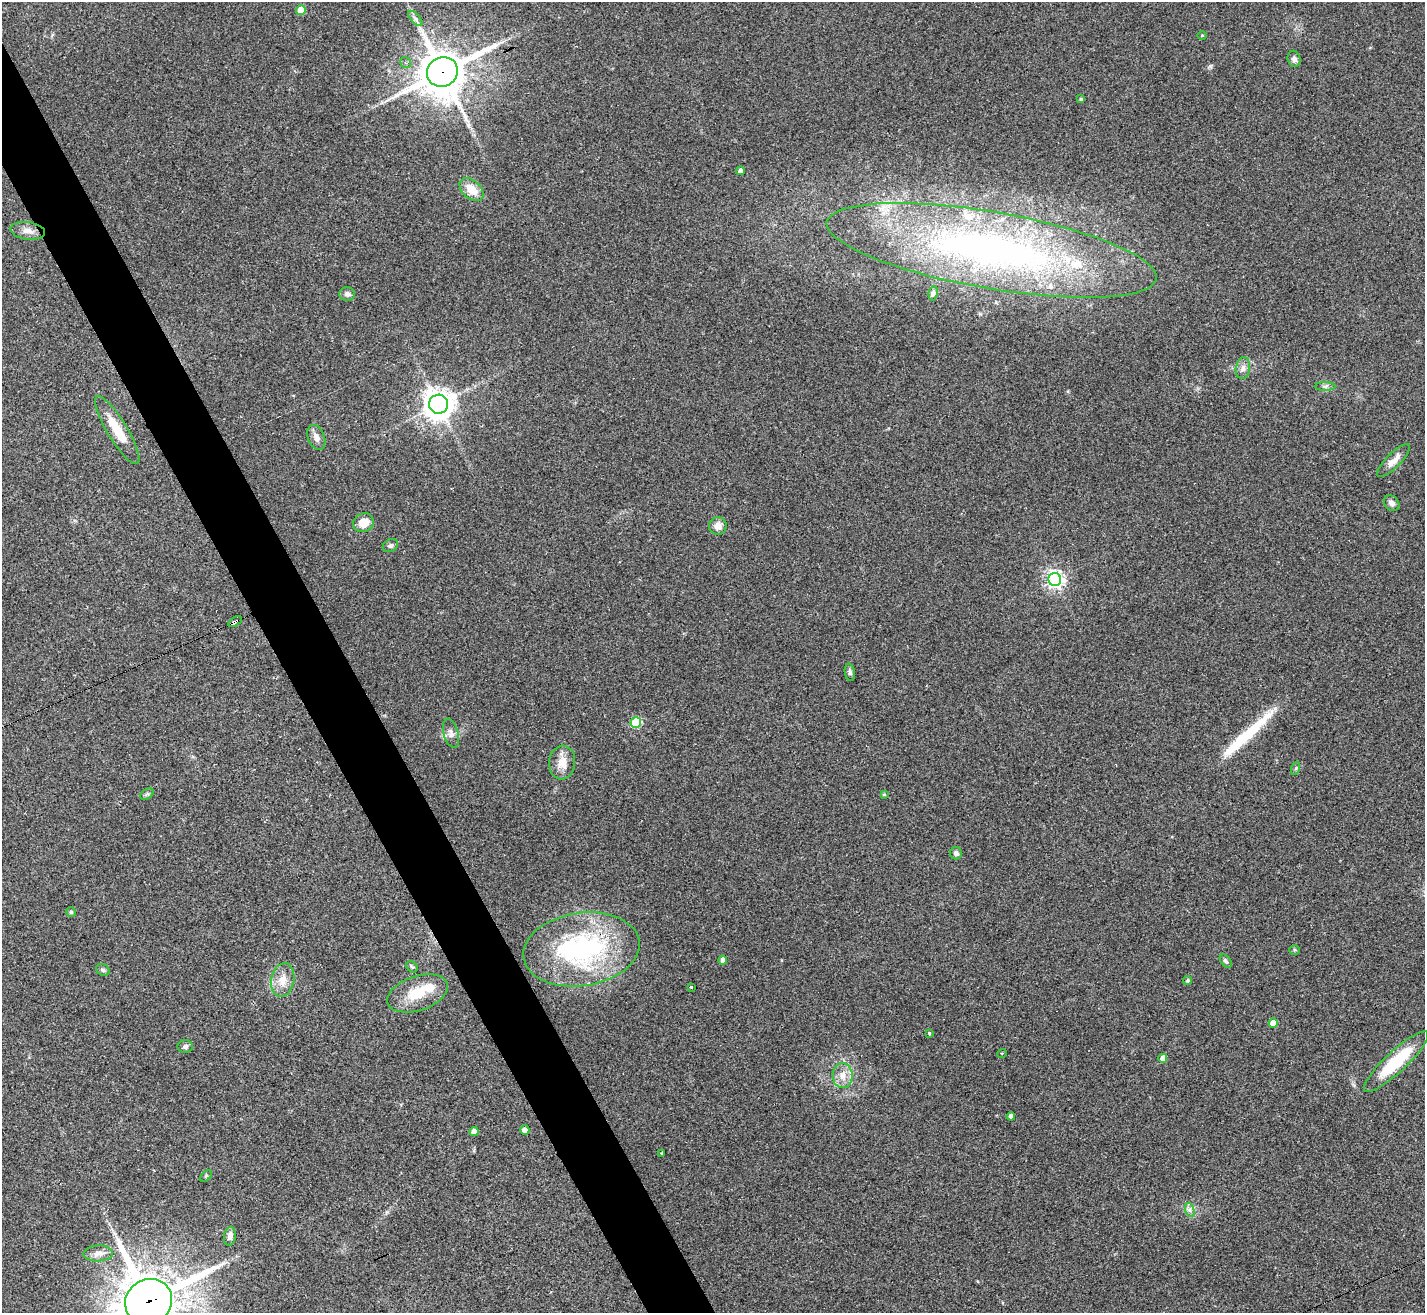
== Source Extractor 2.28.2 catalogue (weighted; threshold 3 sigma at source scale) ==
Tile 11 of 4 x 4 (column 3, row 3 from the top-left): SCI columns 2851-4273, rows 1598-2908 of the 5696 x 5686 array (HDU 1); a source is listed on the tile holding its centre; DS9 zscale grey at full resolution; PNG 1427 x 1315 px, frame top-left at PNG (2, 2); each listed source drawn as its Kron ellipse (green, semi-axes under 4 px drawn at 4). Shown black and unused: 4% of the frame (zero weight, under 2 of 3 exposures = <1% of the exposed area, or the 3 px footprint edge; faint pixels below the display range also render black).
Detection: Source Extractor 2.28.2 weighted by HDU 2 'WHT'; one run over the whole footprint, this tile lists its part. Background 0.0791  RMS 0.0075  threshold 0.0339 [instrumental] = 3 sigma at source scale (4.5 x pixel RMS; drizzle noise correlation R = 1.50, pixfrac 1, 0.05/0.05 arcsec/px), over >= 5 px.
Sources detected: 69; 2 inside a brighter object's white glare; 1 long thin detection or spike segment (spike, bleed or trail) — neither listed nor drawn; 6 inside a brighter listed object's ellipse — not listed separately; the other 60 listed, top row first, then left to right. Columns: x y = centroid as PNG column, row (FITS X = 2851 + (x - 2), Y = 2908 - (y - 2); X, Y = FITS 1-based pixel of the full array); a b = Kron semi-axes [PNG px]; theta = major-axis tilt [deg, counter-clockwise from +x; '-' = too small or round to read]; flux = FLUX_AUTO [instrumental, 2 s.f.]
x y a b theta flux
301 10 5 5 - 15
415 18 9 4 -48 2.4
1202 35 5 3 - 0.69
1294 59 8 6 -76 2.9
405 63 6 5 - 1.6
442 72 16 14 29 2900
1081 99 4 3 - 1
740 171 4 4 - 3
471 190 14 9 -42 12
28 231 17 8 -7 5.5
992 250 167 38 -10 350
933 293 7 4 82 1.5
347 294 8 7 - 3
1243 368 11 7 82 3.8
1325 386 10 4 0 1.9
438 404 9 9 - 980
117 430 39 10 -59 19
316 437 13 8 -68 4.9
1393 461 22 7 45 6.5
1392 503 9 7 -47 3.2
363 523 10 9 - 11
718 526 9 8 - 5.9
390 546 8 6 31 1.9
1055 579 6 6 - 290
235 622 7 3 32 11
850 672 9 5 -80 1.8
636 722 5 5 - 47
451 733 15 7 -75 3.9
562 762 17 13 84 9.3
1296 768 7 4 71 1.2
147 794 7 5 32 1.4
884 794 4 4 - 0.81
956 853 6 6 - 2.6
71 912 5 4 - 1.4
581 949 58 36 8 130
1295 950 5 4 - 0.96
723 960 4 4 - 3.4
1226 961 8 5 -51 1.7
412 967 6 5 - 1.2
103 970 7 5 -29 1.5
283 980 17 11 79 9.4
1188 980 4 4 - 1.3
691 987 3 3 - 1.4
418 993 31 17 18 21
1273 1023 4 4 - 8.8
929 1033 3 3 - 2.7
185 1046 8 6 1 2
1002 1053 5 3 - 0.61
1163 1058 4 4 - 5.7
1396 1062 43 10 43 39
843 1076 12 10 -88 7.6
1011 1116 4 4 - 4.4
525 1130 5 4 - 5
474 1131 4 4 - 5.9
662 1153 3 3 - 2.7
206 1176 7 4 45 1
1190 1210 7 4 -72 2.2
230 1236 9 6 82 3.6
98 1253 14 8 2 5.2
149 1301 24 22 30 4100
Overlapping masked pixels (flux is a lower limit): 4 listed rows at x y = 442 72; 235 622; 581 949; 149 1301
Isophote crosses this tile's border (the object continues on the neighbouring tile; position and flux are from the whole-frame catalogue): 1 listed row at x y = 149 1301